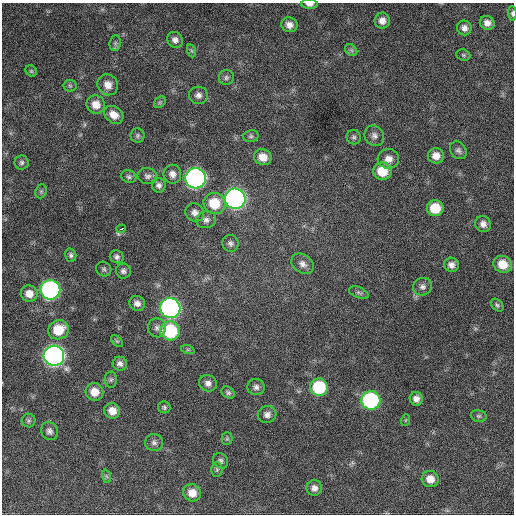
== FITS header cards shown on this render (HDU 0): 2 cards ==
NAXIS1  =                  512 / Axis length
NAXIS2  =                  512 / Axis length

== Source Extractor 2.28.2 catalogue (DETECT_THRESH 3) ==
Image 512 x 512 px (HDU 0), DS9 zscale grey, 1 PNG px = 1 image px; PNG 516 x 516 px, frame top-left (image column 1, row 512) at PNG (2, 3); each listed source drawn as its Kron ellipse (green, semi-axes under 4 px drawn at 4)
Background 504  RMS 23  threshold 68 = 3 sigma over >= 5 px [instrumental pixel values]
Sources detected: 87; all 87 listed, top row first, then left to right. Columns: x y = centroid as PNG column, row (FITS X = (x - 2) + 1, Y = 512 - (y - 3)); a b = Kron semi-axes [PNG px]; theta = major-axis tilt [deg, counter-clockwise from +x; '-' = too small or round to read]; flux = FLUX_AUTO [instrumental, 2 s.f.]
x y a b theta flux
309 4 8 4 0 6300
512 13 7 4 -87 3200
382 21 8 7 - 9900
487 23 7 6 - 8600
289 25 8 7 - 9200
464 28 7 7 - 7300
175 40 8 7 - 7400
115 43 8 5 83 3700
351 50 7 5 -44 2900
192 51 7 4 -71 2400
463 55 7 5 -21 2600
31 71 6 5 - 2500
226 78 7 7 - 4300
108 85 11 10 - 13000
70 86 6 6 - 2700
198 95 9 8 - 7300
160 102 6 5 - 2600
96 105 9 9 - 16000
114 115 10 8 -36 15000
138 135 7 7 - 3600
251 136 8 6 14 3500
374 136 11 9 -56 7500
354 137 7 7 - 3700
458 150 9 7 -51 5000
436 156 8 7 - 13000
263 157 9 8 - 15000
388 159 11 9 -3 12000
22 162 7 7 - 3600
382 171 9 8 - 35000
172 174 9 9 - 8800
148 176 10 8 -15 6000
129 177 8 6 -24 3700
196 178 10 10 - 740000
159 185 7 7 - 5700
41 191 7 5 70 2900
235 199 10 10 - 780000
214 203 11 10 - 40000
435 208 8 8 - 36000
195 213 9 8 - 8700
206 220 10 8 8 6800
483 224 8 8 - 8100
121 229 5 3 - 6300
230 243 8 8 - 5200
71 255 7 5 -75 3500
117 257 7 6 - 4600
302 264 12 9 -36 8600
503 264 9 8 - 23000
451 265 7 7 - 8400
104 269 8 7 - 3300
123 271 7 7 - 4800
422 287 9 8 - 6600
50 290 10 9 - 400000
359 293 10 5 -22 3800
29 294 8 8 - 14000
137 303 8 7 - 7800
497 305 7 5 -46 2900
170 308 10 10 - 610000
157 328 9 9 - 7000
58 330 10 9 - 37000
170 331 10 9 - 110000
117 341 7 4 -44 2200
188 350 7 4 -18 2700
54 356 10 10 - 920000
120 364 7 7 - 6300
111 380 8 6 88 3700
208 383 9 8 - 7600
256 387 8 8 - 6000
319 387 9 8 - 82000
94 392 9 8 - 20000
228 393 7 5 -32 3500
416 399 7 6 - 7400
371 400 9 9 - 230000
164 407 6 6 - 3000
112 411 8 7 - 15000
267 414 9 8 - 7900
479 416 8 6 -14 3400
406 420 6 3 71 1600
29 421 7 7 - 3500
49 431 9 8 - 6000
227 439 6 5 - 2500
154 443 9 8 - 5600
221 461 8 7 - 4100
217 470 7 5 90 3000
106 476 7 4 -70 3000
430 479 8 8 - 15000
314 488 8 7 - 8200
192 493 9 8 - 16000
At the frame edge (FLAGS 8, measured only in part): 2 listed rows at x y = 309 4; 512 13